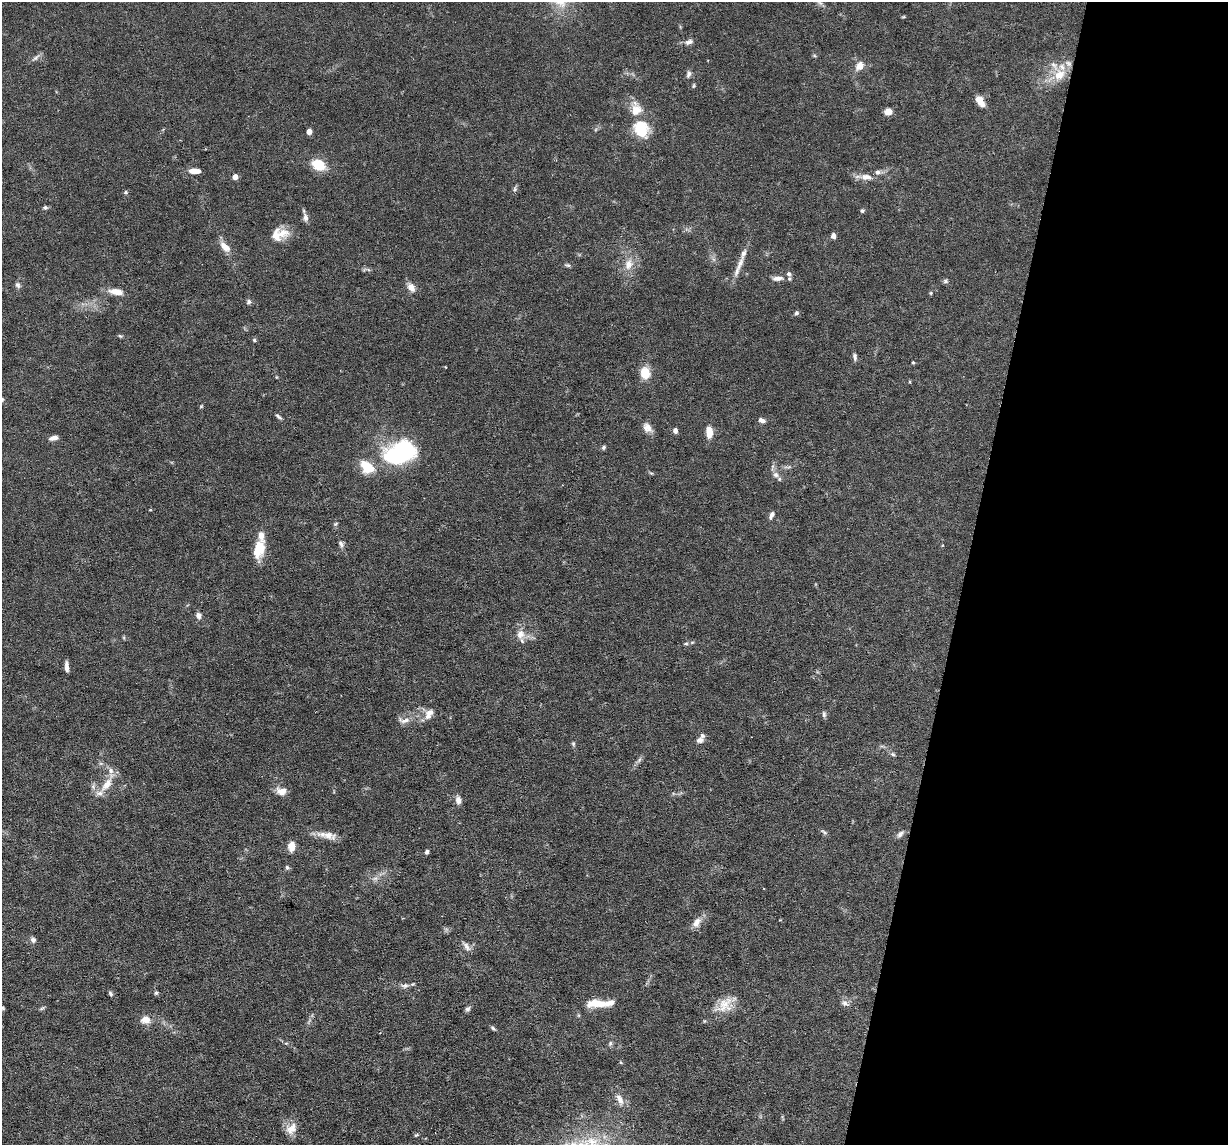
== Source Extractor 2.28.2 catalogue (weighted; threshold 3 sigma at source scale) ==
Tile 8 of 4 x 4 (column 4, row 2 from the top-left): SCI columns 3681-4906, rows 2405-3547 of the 4906 x 4927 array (HDU 1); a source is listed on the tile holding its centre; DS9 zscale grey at full resolution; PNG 1230 x 1147 px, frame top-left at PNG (2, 2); no overlay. Shown black and unused: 21% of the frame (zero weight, under 3 of 6 exposures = <1% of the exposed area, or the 3 px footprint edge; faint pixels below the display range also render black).
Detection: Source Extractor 2.28.2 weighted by HDU 2 'WHT'; one run over the whole footprint, this tile lists its part. Background 0.0968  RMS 0.0042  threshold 0.0172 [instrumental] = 3 sigma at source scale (4.09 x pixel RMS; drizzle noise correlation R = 1.36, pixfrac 0.8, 0.05/0.05 arcsec/px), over >= 5 px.
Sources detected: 107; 13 inside a brighter listed object's ellipse — not listed separately; the other 94 listed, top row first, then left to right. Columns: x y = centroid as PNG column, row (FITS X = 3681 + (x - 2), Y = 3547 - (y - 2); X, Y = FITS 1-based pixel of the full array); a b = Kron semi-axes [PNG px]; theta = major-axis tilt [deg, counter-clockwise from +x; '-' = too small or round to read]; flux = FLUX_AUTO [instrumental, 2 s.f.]
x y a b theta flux
819 2 14 6 -42 1.9
903 17 5 3 - 0.37
689 42 11 6 20 1.6
35 58 10 5 43 1.3
1068 63 9 7 -43 1.6
860 66 12 9 54 3.3
688 74 10 6 78 1.2
1059 75 13 11 45 6.4
980 101 12 7 -57 4.2
636 109 18 14 85 6
888 111 8 6 10 3.1
641 129 20 16 -64 12
309 132 4 4 - 3.8
318 165 10 8 -33 14
195 171 11 5 -2 4
235 177 4 4 - 4.2
866 177 18 8 -2 3.6
515 189 7 5 82 0.78
125 192 6 4 22 0.6
45 208 6 5 - 0.76
862 211 5 4 - 0.65
305 217 11 6 -79 1.7
282 233 21 13 6 5.6
833 236 6 5 - 1.5
225 247 15 7 -43 4
740 263 21 7 67 3.7
628 264 15 10 76 4.3
568 265 7 5 -19 0.66
777 278 16 7 3 2.6
945 281 7 6 - 0.78
18 285 8 6 -61 1
411 287 11 8 -57 2.9
116 292 17 7 -10 4.2
931 293 5 4 - 0.45
249 302 6 6 - 0.86
796 313 5 5 - 0.79
120 336 6 4 -41 0.57
254 340 5 5 - 0.57
855 357 9 5 -84 1.1
913 362 4 3 - 0.43
645 373 13 10 -76 6.1
201 406 5 4 - 0.41
278 416 9 4 -41 0.83
761 420 8 5 -24 1.5
647 428 14 9 -51 2.7
675 431 6 5 - 1.5
709 432 12 6 -86 5.2
54 438 11 5 10 2
604 447 6 5 - 0.74
400 453 32 21 27 47
367 467 17 12 -40 8.6
776 475 8 7 - 1.6
771 515 10 5 68 1.4
341 544 9 6 -49 1.1
259 549 21 11 75 9.6
198 615 7 6 - 1.7
520 634 13 11 70 3.6
686 644 6 4 0 0.56
67 667 12 4 -88 2
430 712 11 9 14 2.5
824 714 8 5 -89 0.88
404 720 18 7 -1 2.7
700 740 9 6 16 1.6
573 744 6 5 - 0.59
893 754 7 5 -23 0.73
639 760 9 4 55 1
106 785 23 10 51 5.8
93 786 7 4 -74 0.93
281 791 12 9 -6 3.6
458 800 9 6 -84 2
824 832 9 4 -35 0.77
900 834 10 5 43 1.3
328 835 15 11 -2 3.7
291 846 10 7 86 3.8
427 852 5 4 - 0.88
287 868 7 5 -50 0.7
375 878 7 4 1 0.96
696 922 15 9 52 3
33 940 7 7 - 1.1
466 946 13 7 -60 1.9
405 985 11 7 5 1.5
156 993 5 4 - 0.59
110 994 6 4 -56 0.87
596 1003 24 8 -1 7.4
845 1003 10 7 -21 1.5
725 1005 24 16 46 7
42 1008 8 4 36 0.57
467 1009 8 5 49 0.96
146 1020 10 8 4 4.2
493 1028 8 4 -33 0.74
610 1043 6 5 - 0.7
620 1099 15 8 -63 2.9
291 1129 17 12 50 4
416 1135 5 4 - 0.46
Isophote crosses this tile's border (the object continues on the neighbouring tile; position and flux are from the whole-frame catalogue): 1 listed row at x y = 819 2